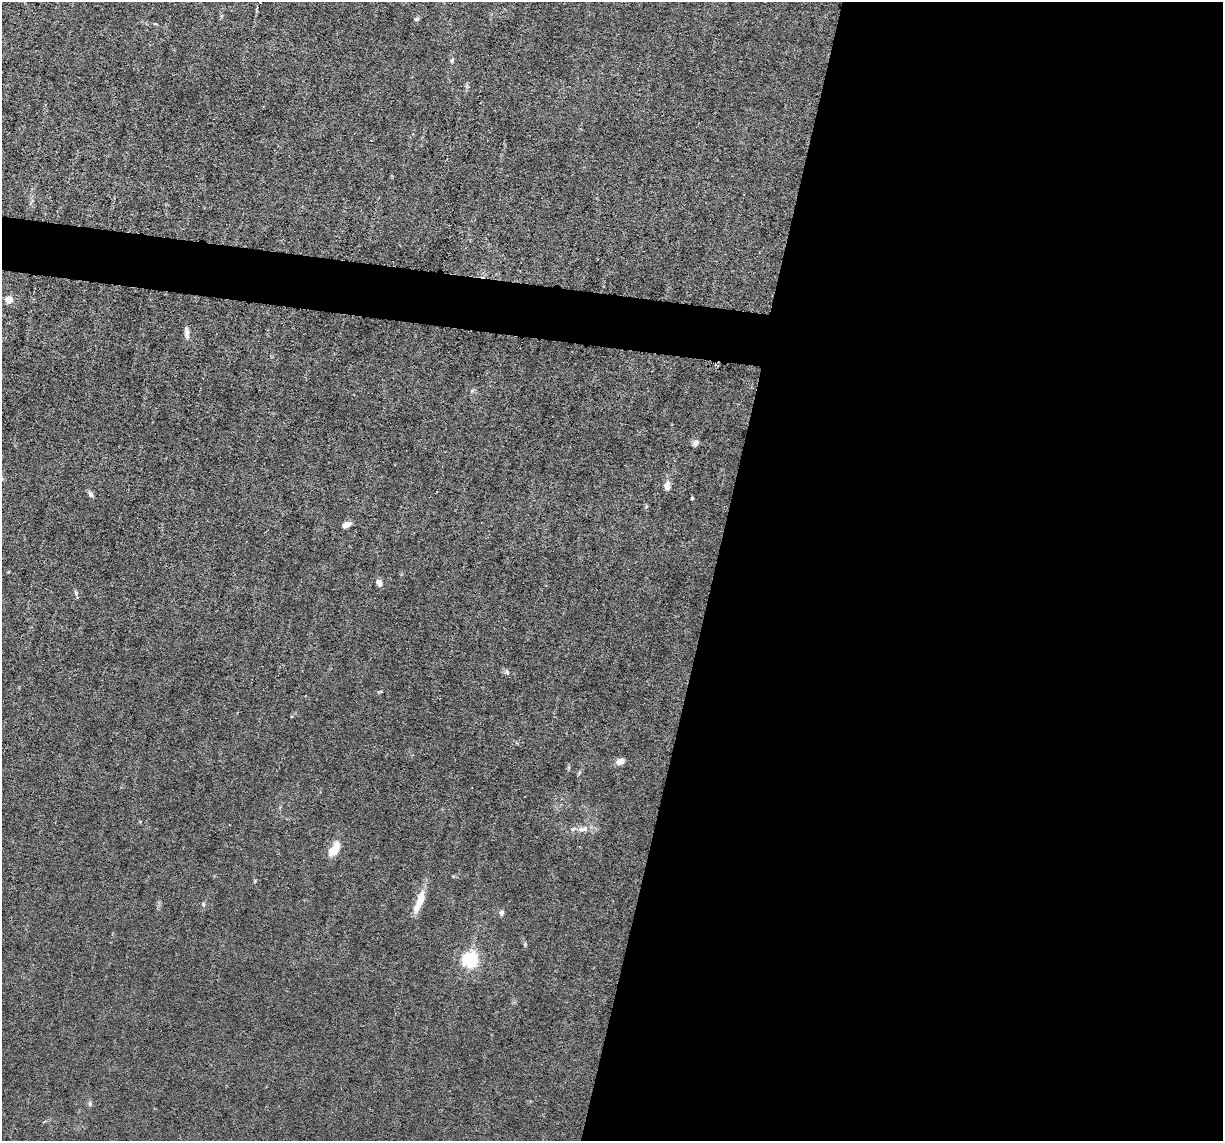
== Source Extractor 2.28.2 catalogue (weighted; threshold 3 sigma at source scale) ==
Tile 12 of 4 x 4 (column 4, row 3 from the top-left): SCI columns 3663-4883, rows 1375-2513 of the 4883 x 4908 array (HDU 1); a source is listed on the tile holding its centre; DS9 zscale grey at full resolution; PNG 1225 x 1143 px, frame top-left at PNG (2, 2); no overlay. Shown black and unused: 45% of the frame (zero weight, under 3 of 6 exposures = <1% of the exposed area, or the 3 px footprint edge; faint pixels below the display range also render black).
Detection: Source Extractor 2.28.2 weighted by HDU 2 'WHT'; one run over the whole footprint, this tile lists its part. Background 0.0122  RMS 0.0026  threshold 0.0108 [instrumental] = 3 sigma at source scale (4.09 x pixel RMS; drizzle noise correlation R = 1.36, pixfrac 0.8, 0.05/0.05 arcsec/px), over >= 5 px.
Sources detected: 21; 1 inside a brighter listed object's ellipse — not listed separately; the other 20 listed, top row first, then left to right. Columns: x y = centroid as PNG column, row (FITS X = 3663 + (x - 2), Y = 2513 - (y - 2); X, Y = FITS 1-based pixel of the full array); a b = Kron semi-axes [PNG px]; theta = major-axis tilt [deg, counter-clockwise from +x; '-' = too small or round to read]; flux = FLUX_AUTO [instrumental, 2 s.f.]
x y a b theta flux
416 19 6 4 17 0.43
452 60 6 5 - 0.45
9 300 7 6 - 2.9
186 332 17 6 -85 1.2
696 443 9 6 45 0.68
667 486 11 7 88 1.4
90 494 10 5 -62 0.7
692 498 3 3 - 0.27
347 525 10 5 23 1.7
379 583 8 6 -54 1.4
76 593 6 5 - 0.48
507 672 7 5 -68 0.49
620 761 11 7 11 1.4
583 829 16 7 7 1.8
334 849 19 9 60 4.2
419 901 31 9 70 4
203 904 7 4 -84 0.41
501 913 7 5 80 0.78
470 960 6 6 - 64
90 1103 8 6 -90 0.54